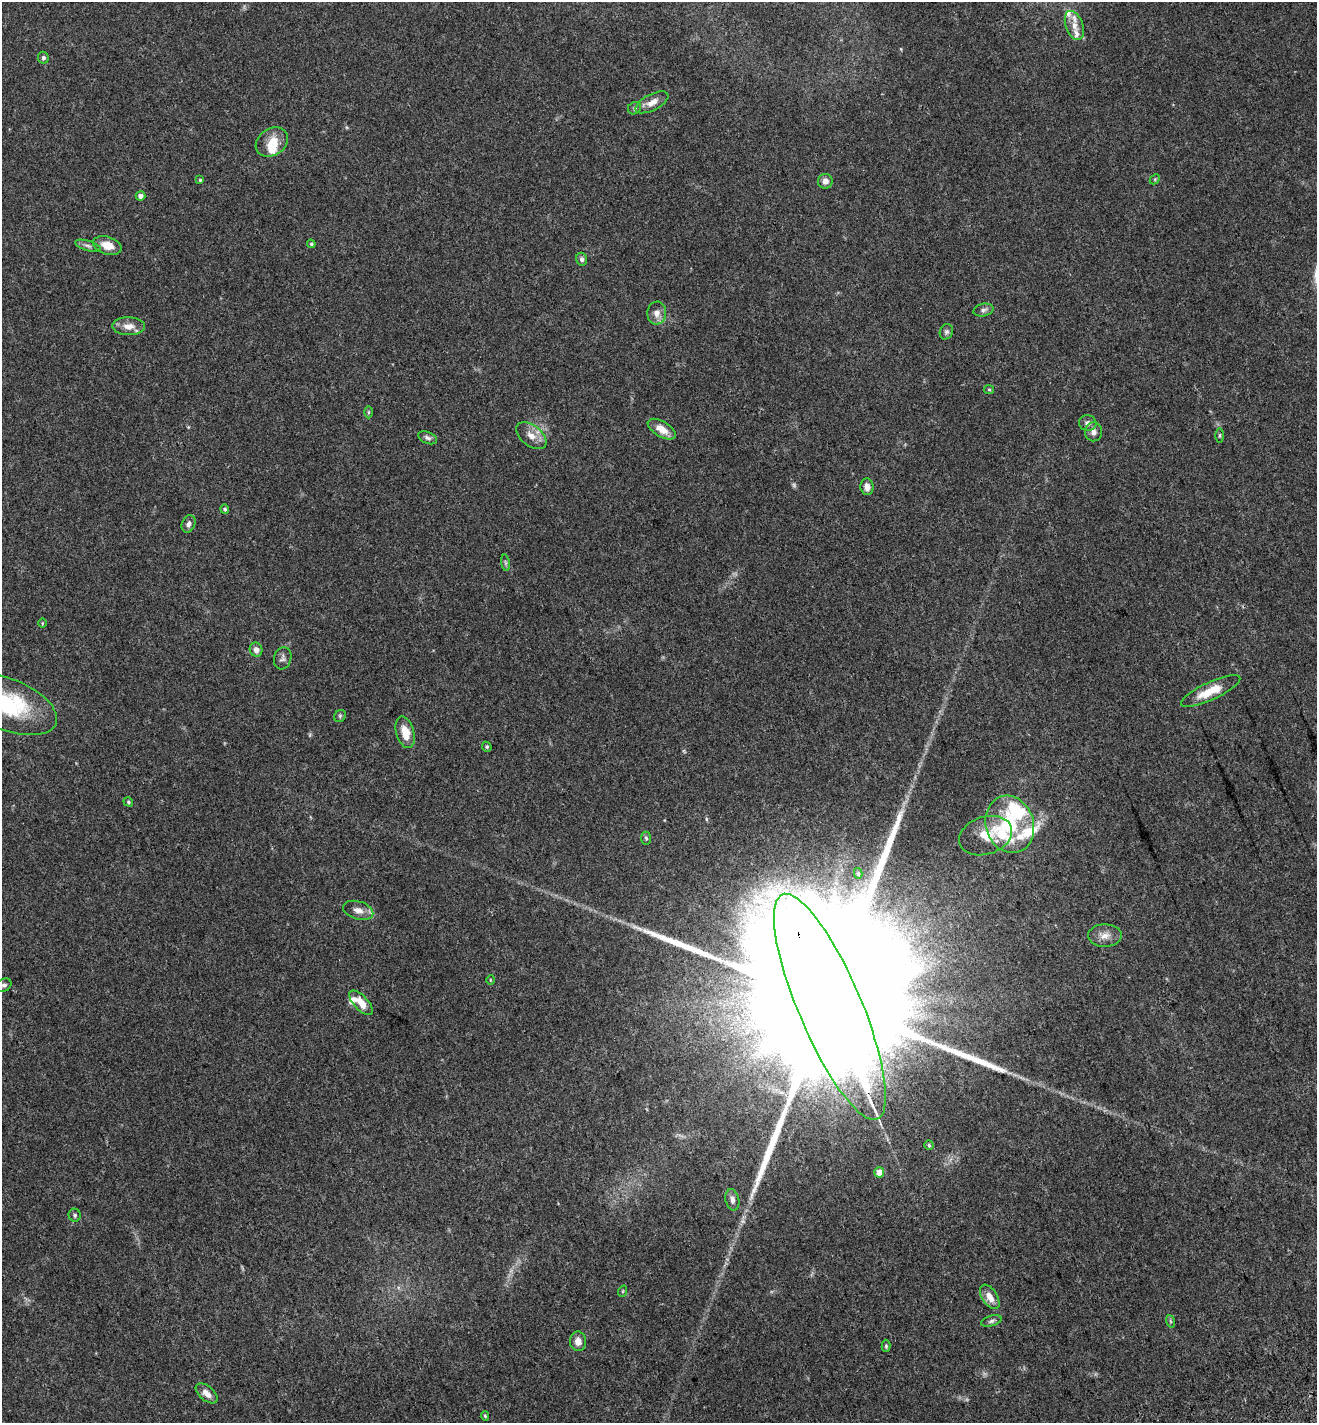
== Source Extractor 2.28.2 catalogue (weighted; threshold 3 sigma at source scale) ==
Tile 6 of 4 x 4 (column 2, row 2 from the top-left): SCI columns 1582-2896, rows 2933-4353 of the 5737 x 5870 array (HDU 1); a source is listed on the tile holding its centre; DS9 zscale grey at full resolution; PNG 1319 x 1425 px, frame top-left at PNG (2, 2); each listed source drawn as its Kron ellipse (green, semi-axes under 4 px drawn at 4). Shown black and unused: <1% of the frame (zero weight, under 3 of 5 exposures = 6% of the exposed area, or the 3 px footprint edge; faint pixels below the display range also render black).
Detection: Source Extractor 2.28.2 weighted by HDU 2 'WHT'; one run over the whole footprint, this tile lists its part. Background 0.0302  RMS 0.0027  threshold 0.0122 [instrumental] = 3 sigma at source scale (4.5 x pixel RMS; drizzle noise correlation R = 1.50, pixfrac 1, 0.0396/0.0396 arcsec/px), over >= 5 px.
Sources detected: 71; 1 too faint to see at this stretch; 1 long thin detection or spike segment (spike, bleed or trail) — neither listed nor drawn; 9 inside a brighter listed object's ellipse — not listed separately; the other 60 listed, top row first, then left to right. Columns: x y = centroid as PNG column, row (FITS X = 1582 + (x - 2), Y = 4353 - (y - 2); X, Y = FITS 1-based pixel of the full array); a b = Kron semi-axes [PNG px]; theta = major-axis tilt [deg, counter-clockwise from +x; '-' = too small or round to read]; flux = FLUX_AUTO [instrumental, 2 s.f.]
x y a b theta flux
1074 25 15 8 -70 2
43 58 6 5 - 0.62
652 102 18 8 27 2.3
634 108 7 6 - 0.5
272 142 17 13 35 4.3
1155 179 6 4 46 0.29
200 180 4 4 - 0.33
825 181 7 7 - 1.4
140 196 5 4 - 1.3
311 244 4 4 - 0.36
107 245 15 8 -16 3.3
88 246 13 5 -17 0.88
582 259 6 5 - 0.69
983 310 10 6 13 0.79
657 313 11 9 86 1.8
129 326 16 9 -2 2.6
946 332 8 6 63 0.58
989 389 5 4 - 0.32
368 412 6 4 90 0.35
1088 423 8 8 - 1.2
662 429 15 7 -31 2.9
1093 432 9 8 - 1.3
1220 435 7 3 89 0.35
531 436 17 10 -37 2.6
428 438 10 5 -22 0.75
867 487 8 6 -85 1.6
225 509 5 4 - 0.46
189 524 9 6 67 0.98
505 563 8 4 -81 0.46
42 623 5 3 - 0.2
256 650 7 6 - 1.5
283 658 11 8 74 1
1211 691 32 9 25 5.8
7 704 53 25 -21 23
340 716 6 5 - 0.44
405 732 16 9 -74 3.8
487 747 5 4 - 0.39
128 802 5 4 - 0.37
1010 824 29 24 -72 17
986 836 27 19 18 5.9
646 838 6 5 - 0.43
858 873 5 4 - 0.36
358 910 15 9 -17 1.9
1105 936 17 11 1 2.2
490 980 5 3 - 0.22
4 985 8 6 32 0.63
361 1003 15 7 -47 3.3
830 1007 122 31 -67 50000
929 1145 5 4 - 0.35
879 1172 5 5 - 4
732 1200 11 6 -77 1.2
75 1215 6 6 - 0.5
623 1291 6 3 71 0.27
990 1297 13 7 -57 2.5
991 1321 10 5 17 0.68
1170 1321 6 4 -71 0.35
578 1341 10 8 -84 1.8
886 1346 6 4 -89 0.38
207 1393 13 7 -40 1.9
485 1416 5 4 - 0.35
Overlapping masked pixels (flux is a lower limit): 1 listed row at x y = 830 1007
Isophote crosses this tile's border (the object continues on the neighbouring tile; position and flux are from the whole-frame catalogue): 1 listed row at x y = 7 704